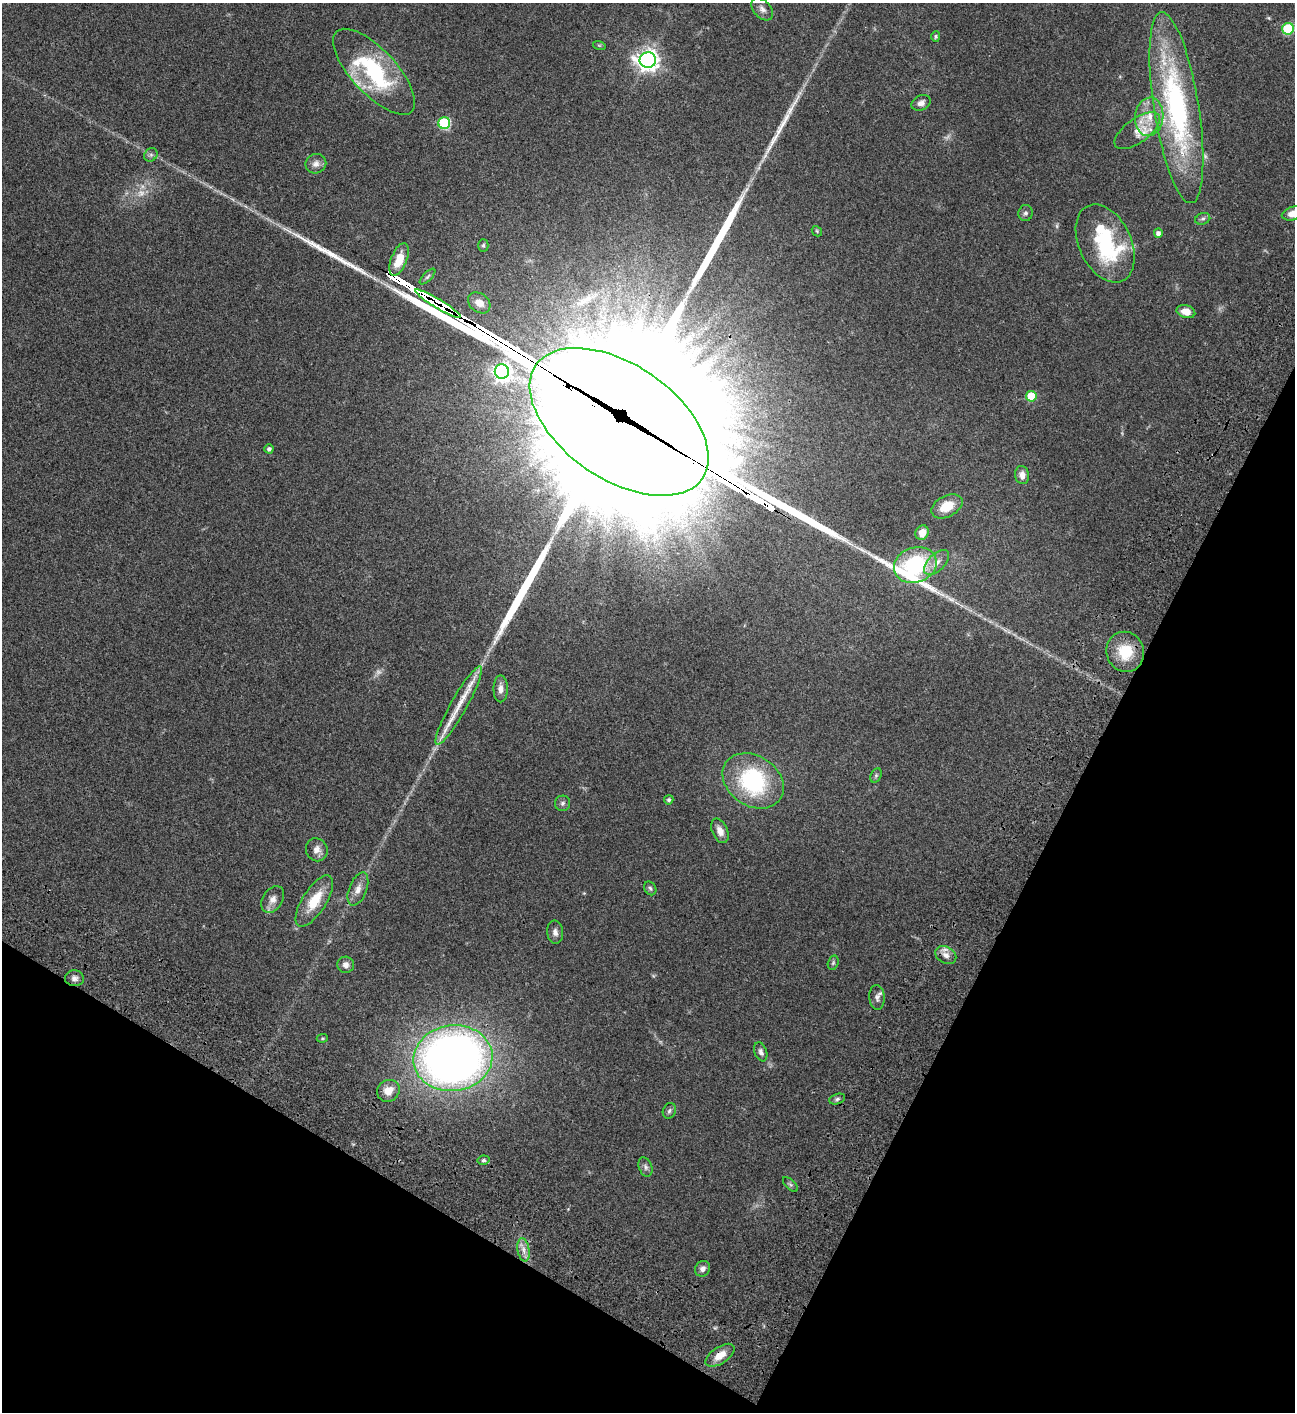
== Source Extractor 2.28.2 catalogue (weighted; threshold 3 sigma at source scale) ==
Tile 15 of 4 x 4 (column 3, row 4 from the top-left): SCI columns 3090-4382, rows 203-1612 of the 6050 x 6048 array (HDU 1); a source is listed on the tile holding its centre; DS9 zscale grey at full resolution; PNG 1297 x 1414 px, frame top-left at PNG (2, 3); each listed source drawn as its Kron ellipse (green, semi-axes under 4 px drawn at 4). Shown black and unused: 26% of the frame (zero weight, under 3 of 4 exposures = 13% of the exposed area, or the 3 px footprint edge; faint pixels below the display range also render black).
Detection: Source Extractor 2.28.2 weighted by HDU 2 'WHT'; one run over the whole footprint, this tile lists its part. Background 0.0636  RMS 0.0058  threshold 0.0261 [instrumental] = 3 sigma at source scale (4.5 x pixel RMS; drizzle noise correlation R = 1.50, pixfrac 1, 0.05/0.05 arcsec/px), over >= 5 px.
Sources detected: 81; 3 too faint to see at this stretch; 3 inside a brighter object's white glare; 7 long thin detections or spike segments (spike, bleed or trail) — neither listed nor drawn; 3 inside a brighter listed object's ellipse — not listed separately; the other 65 listed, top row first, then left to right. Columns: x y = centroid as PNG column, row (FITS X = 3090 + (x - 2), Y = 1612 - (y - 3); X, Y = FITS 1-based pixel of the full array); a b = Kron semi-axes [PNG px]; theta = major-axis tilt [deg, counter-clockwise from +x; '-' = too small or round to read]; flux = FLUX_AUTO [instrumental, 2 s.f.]
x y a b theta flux
762 9 13 8 -47 2.8
1288 29 6 5 - 38
936 36 5 4 - 0.81
599 45 6 4 -18 0.74
648 60 8 7 - 390
374 72 55 22 -47 61
921 103 10 7 26 2.7
1176 108 97 22 -81 120
1149 117 19 14 84 11
444 123 6 6 - 47
1137 131 26 12 36 8.4
151 155 7 6 - 1.4
316 164 10 9 - 3.4
1025 213 8 7 - 1.6
1293 213 12 6 15 6
1203 219 8 5 19 1.4
817 231 6 4 -48 0.7
1158 233 5 4 - 2.3
1105 243 41 26 -65 52
483 245 6 5 - 0.94
399 260 17 8 69 11
427 277 10 4 45 1.2
479 303 12 9 -38 6
438 304 26 4 -31 1700
1186 312 9 6 -16 5.7
502 371 7 7 - 240
1031 396 5 5 - 20
619 422 101 57 -34 49000
269 449 4 4 - 1.5
1022 475 9 7 -81 3.5
947 506 17 10 28 11
922 533 7 6 - 5.9
937 562 15 8 45 4.4
915 565 22 17 19 47
1125 652 20 18 -70 17
501 689 13 7 89 3.4
459 706 45 8 61 14
876 775 8 5 64 0.96
753 781 33 25 -33 54
669 800 5 4 - 1.2
563 803 8 7 - 1.5
720 831 13 7 -66 4.4
317 850 12 10 -61 3.8
650 888 7 5 -58 1.1
358 889 17 8 69 4.6
273 899 15 10 59 4.3
314 901 29 12 58 16
555 932 11 8 -84 2.5
946 955 11 8 -32 3.9
833 963 7 5 73 1
346 965 8 8 - 2.8
74 978 9 8 - 2.4
877 997 12 7 -86 2.3
322 1038 5 4 - 0.66
761 1052 10 6 -69 2
453 1058 39 33 7 440
388 1091 12 10 36 6.3
837 1099 8 5 16 1.2
669 1111 8 6 65 1.5
484 1160 6 4 11 1.1
645 1167 10 6 -68 1.8
790 1184 9 4 -45 1.1
523 1250 12 6 -80 3.2
703 1269 8 7 - 2.5
720 1355 16 8 34 7.1
Overlapping masked pixels (flux is a lower limit): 4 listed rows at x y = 438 304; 619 422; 459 706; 720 1355
Isophote crosses this tile's border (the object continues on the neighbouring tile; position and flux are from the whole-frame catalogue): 1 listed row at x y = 1293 213